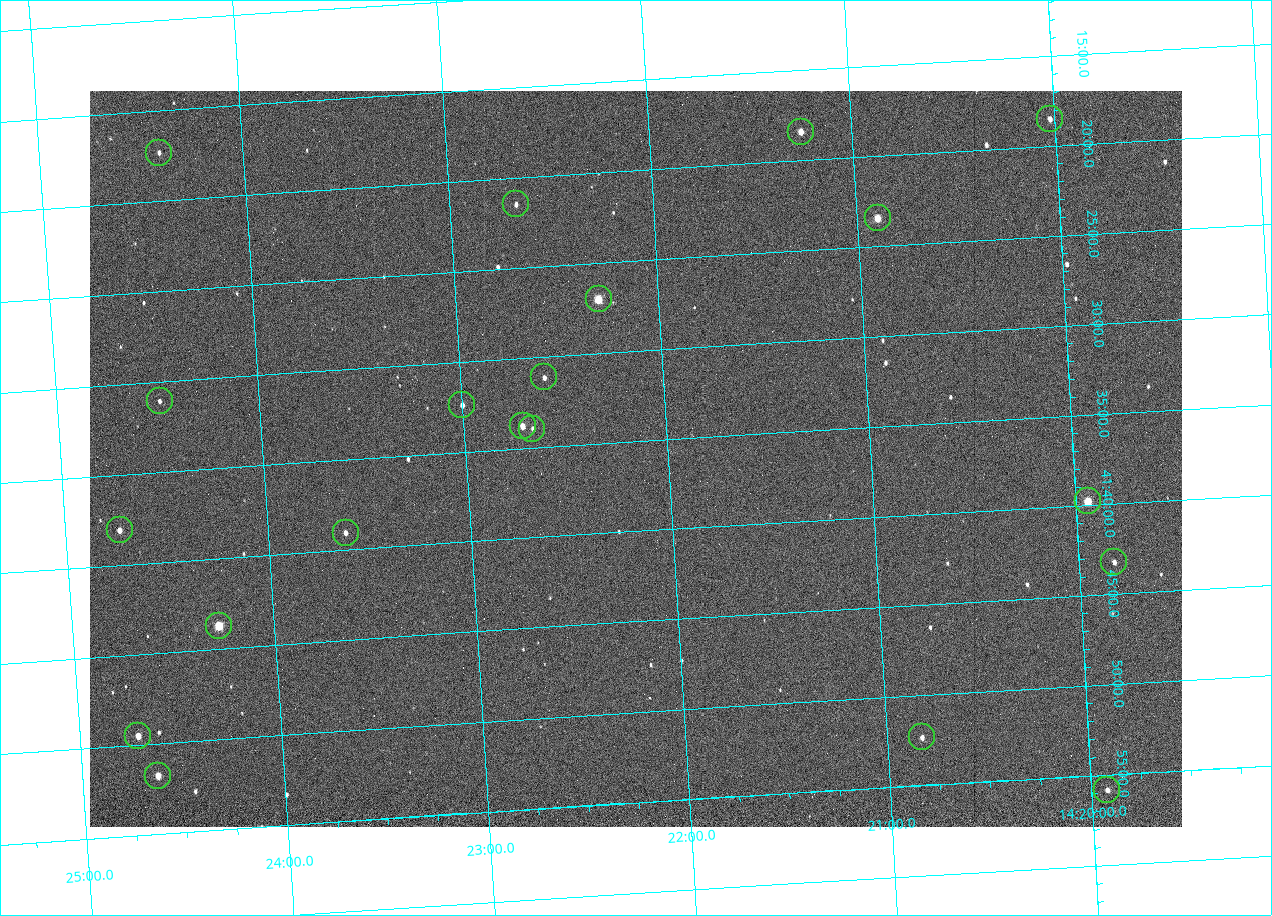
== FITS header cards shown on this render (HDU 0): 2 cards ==
NAXIS1  =                 1092 /fastest changing axis
NAXIS2  =                  736 /next to fastest changing axis

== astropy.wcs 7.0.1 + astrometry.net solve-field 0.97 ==
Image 1092 x 736 px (HDU 0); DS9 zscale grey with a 90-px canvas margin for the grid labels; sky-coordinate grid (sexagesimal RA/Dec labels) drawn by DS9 from the SOLVED WCS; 20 Tycho-2 reference stars matched to detected sources circled (green)
Header WCS: none
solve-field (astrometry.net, Tycho-2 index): SOLVED blind (the file carries no WCS)
Solved WCS: RA---TAN-SIP/DEC--TAN-SIP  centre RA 14:22:10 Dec +41:36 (215.54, +41.60 deg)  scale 3.33 arcsec/px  FOV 60.6' x 40.8'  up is -176 deg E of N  parity flipped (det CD > 0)
(file carries no celestial WCS; the grid is the blind solution)
Tycho-2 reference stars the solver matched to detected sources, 20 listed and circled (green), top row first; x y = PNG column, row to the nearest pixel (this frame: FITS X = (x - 90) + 1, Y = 736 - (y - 91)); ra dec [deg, ICRS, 3 dp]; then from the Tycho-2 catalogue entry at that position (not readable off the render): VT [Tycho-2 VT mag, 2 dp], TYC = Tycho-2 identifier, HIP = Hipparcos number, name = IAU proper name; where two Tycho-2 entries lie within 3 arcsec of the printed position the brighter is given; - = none
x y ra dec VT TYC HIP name
1050 119 215.006 +41.309 11.67 3038-298-1 - -
801 132 215.313 +41.307 10.54 3038-302-1 - -
159 153 216.103 +41.289 12.07 3038-286-1 - -
516 204 215.668 +41.358 11.71 3038-531-1 - -
878 218 215.224 +41.391 9.78 3038-588-1 - -
599 299 215.574 +41.451 8.73 3038-566-1 70240 -
544 377 215.647 +41.519 11.59 3038-488-1 - -
160 401 216.123 +41.518 12.02 3038-258-1 - -
462 405 215.750 +41.540 11.12 3038-479-1 - -
523 426 215.677 +41.563 10.23 3038-459-1 - -
532 429 215.666 +41.567 11.76 3038-461-1 - -
1088 501 214.985 +41.663 9.23 3038-464-1 - -
120 530 216.183 +41.635 11.01 3038-413-1 - -
346 533 215.904 +41.651 11.40 3038-603-1 - -
1114 562 214.956 +41.721 12.00 3038-491-1 - -
219 626 216.068 +41.729 8.81 3038-334-1 70409 -
138 736 216.177 +41.826 10.45 3038-108-1 - -
922 737 215.206 +41.873 11.51 3038-538-1 - -
158 776 216.156 +41.863 10.20 3038-555-1 - -
1107 790 214.980 +41.931 11.35 3038-237-1 - -